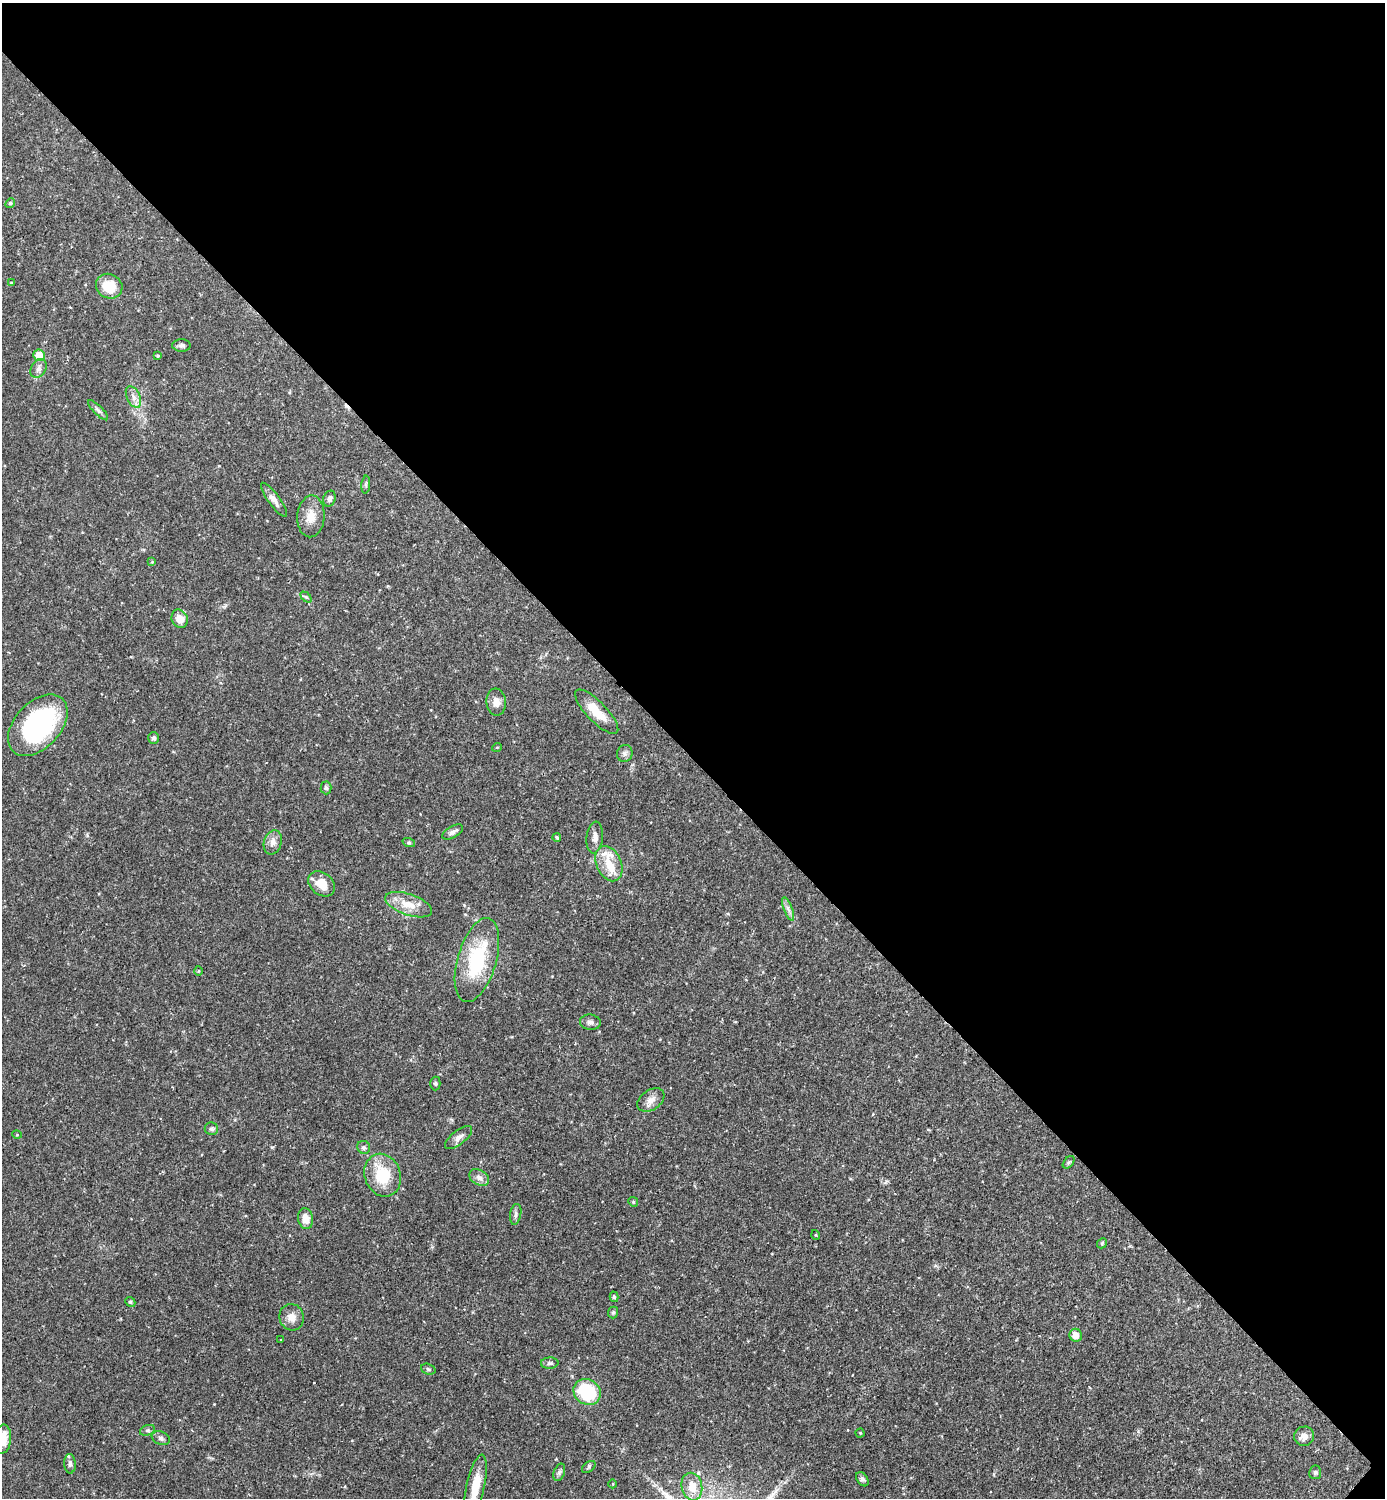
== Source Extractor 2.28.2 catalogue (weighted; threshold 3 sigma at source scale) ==
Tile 3 of 4 x 4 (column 3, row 1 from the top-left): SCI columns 2921-4303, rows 4487-5982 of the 5983 x 5982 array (HDU 1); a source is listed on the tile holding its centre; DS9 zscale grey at full resolution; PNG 1387 x 1500 px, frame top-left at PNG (2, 3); each listed source drawn as its Kron ellipse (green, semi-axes under 4 px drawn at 4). Shown black and unused: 51% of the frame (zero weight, under 2 of 3 exposures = <1% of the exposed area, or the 3 px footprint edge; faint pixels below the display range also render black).
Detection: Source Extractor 2.28.2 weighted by HDU 2 'WHT'; one run over the whole footprint, this tile lists its part. Background 0.0719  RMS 0.0042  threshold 0.0191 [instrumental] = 3 sigma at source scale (4.5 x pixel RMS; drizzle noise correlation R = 1.50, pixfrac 1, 0.05/0.05 arcsec/px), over >= 5 px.
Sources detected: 74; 1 cosmic-ray / hot-pixel residue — neither listed nor drawn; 2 inside a brighter listed object's ellipse — not listed separately; the other 71 listed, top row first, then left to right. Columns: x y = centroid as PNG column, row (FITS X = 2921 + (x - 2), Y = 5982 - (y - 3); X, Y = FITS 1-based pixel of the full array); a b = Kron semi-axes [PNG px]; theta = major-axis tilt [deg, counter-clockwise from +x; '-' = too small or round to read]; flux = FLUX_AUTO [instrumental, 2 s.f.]
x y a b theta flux
10 203 5 4 - 0.55
12 283 4 3 - 0.62
109 286 13 12 - 9.3
181 345 9 6 0 1.2
39 355 6 5 - 6.4
158 356 3 3 - 0.52
39 368 10 7 59 1.7
133 397 11 6 -64 2.3
98 410 13 4 -45 1.2
366 485 9 3 85 0.7
329 499 8 6 72 1.4
274 500 20 6 -54 2.6
311 516 21 13 86 5.8
152 562 4 4 - 0.35
306 597 6 4 -44 0.68
180 619 9 8 - 4.1
496 702 13 9 -83 3.5
597 712 29 10 -46 8.1
38 725 36 23 47 65
154 738 6 5 - 1.1
497 747 5 3 - 0.33
625 753 8 7 - 1.4
326 788 6 5 - 0.85
453 832 11 6 29 1.6
557 837 4 3 - 0.61
595 837 16 8 83 2.8
273 842 12 8 72 2.6
409 843 6 4 -18 0.56
609 864 18 12 -66 7.3
322 884 14 11 -40 6.4
409 905 24 10 -19 7.3
788 909 12 4 -69 1.6
477 960 43 19 74 29
198 971 5 3 - 0.38
590 1022 10 7 -6 1.7
435 1083 7 5 -89 0.72
651 1100 15 10 34 3.1
211 1129 7 6 - 1
17 1135 5 3 - 0.35
459 1137 16 7 38 2.3
364 1147 7 6 - 1.2
1069 1162 7 4 49 0.71
383 1175 22 18 -70 16
479 1178 10 7 -32 2.1
633 1202 5 4 - 0.52
516 1214 10 5 80 1.3
306 1219 10 7 -79 4
816 1235 5 3 - 0.36
1102 1243 5 4 - 0.59
614 1297 5 4 - 0.63
130 1302 5 4 - 0.57
613 1312 6 5 - 0.68
292 1317 13 12 - 3.3
1076 1335 6 6 - 3.3
281 1340 3 3 - 0.71
550 1363 9 5 2 1.1
428 1369 7 5 -19 0.76
587 1392 14 12 -33 24
147 1430 8 5 20 0.88
860 1433 4 4 - 0.39
1304 1436 10 9 - 2.8
161 1438 9 6 -22 1.2
3 1439 14 8 84 6.8
70 1464 10 6 -87 1.4
589 1467 7 5 37 0.78
559 1472 9 5 71 1.1
1315 1472 7 6 - 0.88
862 1479 8 5 -57 1.2
613 1484 4 3 - 0.31
475 1486 32 9 77 8.8
692 1487 14 10 -78 5.7
Isophote crosses this tile's border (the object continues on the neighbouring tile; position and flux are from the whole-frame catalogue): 2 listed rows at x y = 3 1439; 475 1486
Unlisted compact peaks at least as high as the median listed source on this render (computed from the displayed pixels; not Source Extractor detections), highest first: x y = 272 1147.